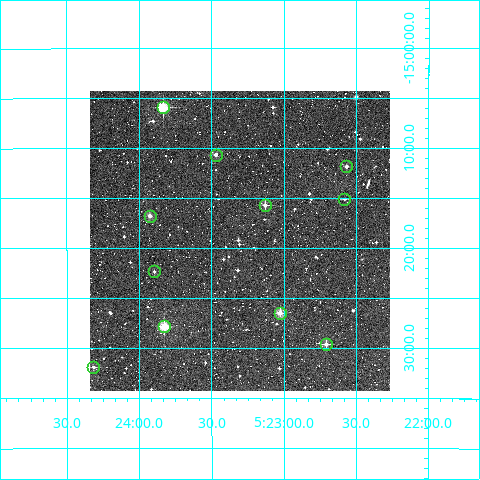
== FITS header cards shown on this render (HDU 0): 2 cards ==
NAXIS1  =                  300
NAXIS2  =                  300

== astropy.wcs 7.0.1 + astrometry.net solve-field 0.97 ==
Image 300 x 300 px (HDU 0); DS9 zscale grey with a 90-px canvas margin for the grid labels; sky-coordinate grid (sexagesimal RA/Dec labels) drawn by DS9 from the SOLVED WCS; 11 Tycho-2 reference stars matched to detected sources circled (green)
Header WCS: RA---TAN/DEC--TAN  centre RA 05:23:18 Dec -15:19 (80.83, -15.32 deg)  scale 6 arcsec/px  FOV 30.0' x 30.0'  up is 0 deg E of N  parity normal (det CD < 0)
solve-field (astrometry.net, Tycho-2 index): VERIFIED the header's WCS against the Tycho-2 star catalogue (verified at 2 index scales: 9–11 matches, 0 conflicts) and refined it, rather than solving blind
Solved WCS: RA---TAN-SIP/DEC--TAN-SIP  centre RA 05:23:18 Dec -15:19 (80.83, -15.32 deg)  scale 6 arcsec/px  FOV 30.0' x 30.0'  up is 0 deg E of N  parity normal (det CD < 0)
The solver's refit moves the header's centre by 1.8 arcsec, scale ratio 0.9998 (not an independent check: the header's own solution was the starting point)
Tycho-2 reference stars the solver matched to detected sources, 11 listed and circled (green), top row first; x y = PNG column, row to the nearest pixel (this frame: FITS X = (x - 90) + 1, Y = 300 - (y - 91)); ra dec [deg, ICRS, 3 dp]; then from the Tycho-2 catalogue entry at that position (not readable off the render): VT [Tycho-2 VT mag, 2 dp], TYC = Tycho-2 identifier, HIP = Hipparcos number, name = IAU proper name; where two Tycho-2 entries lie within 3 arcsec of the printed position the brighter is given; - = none
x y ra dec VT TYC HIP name
163 107 80.959 -15.099 8.93 5915-139-1 - -
216 155 80.868 -15.177 11.29 5915-41-1 - -
346 166 80.642 -15.197 11.77 5915-909-1 - -
344 199 80.645 -15.251 12.69 5915-123-1 - -
265 205 80.782 -15.261 10.43 5915-65-1 - -
150 216 80.982 -15.279 10.76 5915-397-1 - -
154 271 80.974 -15.372 12.05 5915-1339-1 - -
280 313 80.757 -15.441 10.31 5915-93-1 - -
164 326 80.957 -15.464 9.65 5915-225-1 - -
326 344 80.676 -15.493 10.76 5915-283-1 - -
93 367 81.079 -15.531 11.60 5915-689-1 - -